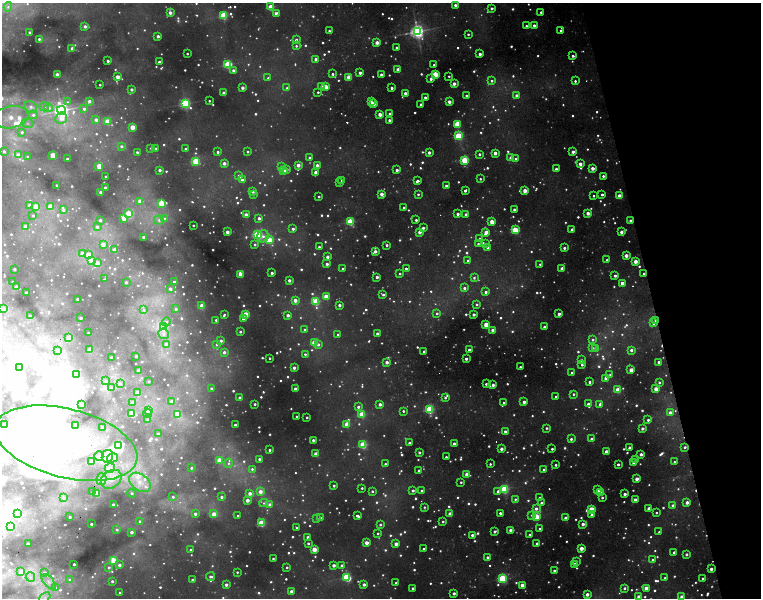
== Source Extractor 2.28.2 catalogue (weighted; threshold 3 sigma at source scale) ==
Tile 12 of 4 x 4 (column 4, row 3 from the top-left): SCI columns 4553-6069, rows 1323-2513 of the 6624 x 5249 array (HDU 1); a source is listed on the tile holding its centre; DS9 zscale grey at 2 x 2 block average (1 PNG px = mean of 2 x 2 image px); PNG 763 x 600 px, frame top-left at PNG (2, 3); each listed source drawn as its Kron ellipse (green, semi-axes under 4 px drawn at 4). Shown black and unused: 14% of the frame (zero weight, under 2 of 5 exposures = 10% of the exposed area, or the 3 px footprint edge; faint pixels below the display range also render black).
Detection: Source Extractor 2.28.2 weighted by HDU 2 'WHT'; one run over the whole footprint, this tile lists its part. Background 0.17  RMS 0.017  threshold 0.0756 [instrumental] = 3 sigma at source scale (4.5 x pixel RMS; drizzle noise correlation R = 1.50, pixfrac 1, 0.05/0.05 arcsec/px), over >= 5 px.
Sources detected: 1460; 203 too faint to see at this stretch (2 x 2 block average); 40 inside a brighter object's white glare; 2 cosmic-ray / hot-pixel residue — neither listed nor drawn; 4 coinciding with a brighter row at this scale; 32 inside a brighter listed object's ellipse — not listed separately; of the other 1179, all 500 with FLUX_AUTO >= 7.1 (the completeness limit of this list) listed and drawn (679 fainter detections not listed), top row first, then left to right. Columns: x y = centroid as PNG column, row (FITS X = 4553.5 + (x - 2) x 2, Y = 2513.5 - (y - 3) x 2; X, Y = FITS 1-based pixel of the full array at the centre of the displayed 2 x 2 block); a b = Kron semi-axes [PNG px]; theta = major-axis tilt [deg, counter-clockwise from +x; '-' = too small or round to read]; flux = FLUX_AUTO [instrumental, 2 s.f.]
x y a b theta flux
455 5 2 2 - 16
8 7 5 4 - 9.6
271 7 3 3 - 140
492 8 3 2 - 13
170 12 3 2 - 36
541 12 2 2 - 10
276 13 4 2 - 28
224 15 3 3 - 340
534 25 2 2 - 19
85 26 2 2 - 20
526 26 2 2 - 11
329 31 2 2 - 8
417 31 4 4 - 1400
561 31 2 2 - 8.3
29 32 2 2 - 9.4
468 34 2 2 - 7.6
158 36 2 2 - 25
39 39 2 2 - 13
296 40 2 2 - 18
377 42 2 2 - 50
296 46 3 3 - 8.3
396 47 2 2 - 11
72 48 2 2 - 26
187 54 2 2 - 7.2
480 54 2 2 - 30
573 56 3 2 - 15
316 59 2 2 - 19
108 61 2 2 - 16
159 62 2 2 - 15
228 64 3 3 - 340
434 65 2 2 - 7.5
398 69 2 2 - 47
234 71 4 2 - 29
360 73 2 2 - 26
333 74 2 2 - 10
381 74 2 2 - 22
435 74 3 3 - 190
57 75 2 2 - 66
449 76 2 2 - 7.3
118 77 3 2 - 53
349 77 2 2 - 93
268 78 3 2 - 7.8
431 79 2 2 - 18
492 81 2 2 - 10
575 81 2 2 - 10
454 84 3 2 - 35
100 85 2 2 - 7.3
322 87 2 2 - 26
326 87 2 2 - 89
242 88 2 2 - 28
287 88 3 2 - 9.8
392 88 2 2 - 17
131 89 2 2 - 19
318 92 2 2 - 8.4
224 93 2 2 - 44
405 93 2 2 - 41
516 95 2 2 - 26
466 96 2 2 - 9
425 97 2 2 - 21
89 101 3 2 - 24
209 101 2 2 - 7.6
68 102 4 4 - 7.2
371 102 2 2 - 11
449 102 2 2 - 39
185 103 3 3 - 620
374 103 2 2 - 55
421 104 2 2 - 18
31 107 7 5 -33 25
44 107 4 4 - 12
49 108 4 4 - 18
84 109 3 3 - 15
61 110 4 4 - 1400
380 114 2 2 - 59
390 114 2 2 - 26
33 115 4 4 - 14
11 117 18 11 11 130
61 118 6 5 - 46
96 120 3 3 - 27
389 120 2 2 - 15
107 121 3 3 - 110
28 123 6 4 -12 14
457 124 3 3 - 170
133 127 3 2 - 88
22 132 4 4 - 12
459 136 3 3 - 350
121 146 2 2 - 14
151 148 2 2 - 10
155 148 2 2 - 7.6
186 149 2 2 - 17
4 151 4 3 - 13
137 152 2 2 - 10
218 152 2 2 - 12
248 152 2 2 - 9.6
429 152 2 2 - 32
573 152 2 2 - 24
495 153 2 2 - 41
479 154 2 2 - 13
18 155 3 3 - 37
53 155 3 2 - 190
28 157 2 2 - 9.6
310 158 2 2 - 16
511 158 3 2 - 65
68 159 4 2 - 15
516 159 3 2 - 10
465 160 3 3 - 250
196 161 3 3 - 200
224 163 2 2 - 34
580 164 2 2 - 37
298 165 2 2 - 47
317 165 2 2 - 32
99 166 4 2 - 71
281 167 3 3 - 15
593 168 2 2 - 39
287 169 3 3 - 11
556 169 2 2 - 21
160 170 2 2 - 23
397 170 2 2 - 18
283 171 3 2 - 73
316 172 2 2 - 49
105 176 2 2 - 7.2
239 176 2 2 - 28
603 176 2 2 - 12
480 179 2 2 - 7.3
242 180 2 2 - 18
342 181 2 2 - 7.6
417 181 3 2 - 19
340 183 2 2 - 14
56 185 2 2 - 8.5
446 186 2 2 - 11
105 188 2 2 - 23
253 191 2 2 - 19
465 191 2 2 - 16
525 191 2 2 - 66
100 192 2 2 - 13
381 194 3 2 - 46
418 194 2 2 - 8.5
602 194 2 2 - 13
253 195 2 2 - 7.5
594 196 2 2 - 7.9
620 196 2 2 - 91
319 197 2 2 - 8.4
140 201 3 2 - 59
161 203 3 3 - 120
29 205 3 3 - 22
36 206 3 3 - 87
50 206 3 3 - 70
404 207 2 2 - 7.8
63 210 4 3 - 11
514 210 2 2 - 19
588 213 2 2 - 41
129 214 3 3 - 320
458 214 2 2 - 21
466 214 2 2 - 29
33 215 3 3 - 9.9
246 215 2 2 - 63
124 218 3 3 - 110
164 218 4 4 - 9.1
259 218 2 2 - 20
100 220 3 2 - 15
159 220 5 4 - 17
416 220 2 2 - 14
631 221 2 2 - 24
350 222 3 3 - 280
492 222 2 2 - 92
193 225 2 2 - 7.2
25 226 3 3 - 24
97 227 3 3 - 14
423 228 2 2 - 16
293 229 2 2 - 17
515 230 3 3 - 270
572 230 2 2 - 19
227 232 2 2 - 41
419 232 2 2 - 34
486 232 3 2 - 54
621 232 2 2 - 30
257 235 3 3 - 510
263 236 6 5 - 22
143 237 2 2 - 15
480 239 2 2 - 8.6
269 240 3 3 - 230
103 244 3 2 - 36
478 244 2 2 - 7.3
486 244 3 3 - 7.8
255 245 3 2 - 9.1
387 245 3 2 - 9.1
319 247 2 2 - 8.9
488 247 2 2 - 31
564 248 2 2 - 14
115 250 3 2 - 77
375 251 2 2 - 30
82 254 2 2 - 42
88 255 3 2 - 73
626 255 2 2 - 40
327 257 2 2 - 26
468 260 2 2 - 8.3
607 260 2 2 - 9.2
92 261 3 3 - 220
635 261 3 2 - 58
98 263 2 2 - 43
327 264 2 2 - 19
540 264 2 2 - 7.8
406 268 2 2 - 13
14 269 2 2 - 13
343 269 2 2 - 12
562 269 2 2 - 51
272 273 2 2 - 18
240 274 3 2 - 77
400 274 2 2 - 7.6
644 274 2 2 - 18
615 276 2 2 - 17
377 277 2 2 - 19
474 278 3 3 - 8.1
105 279 3 2 - 9.1
289 280 2 2 - 27
13 282 2 2 - 12
126 282 2 2 - 11
174 282 3 2 - 14
622 283 2 2 - 33
16 286 2 2 - 16
464 288 2 2 - 15
170 289 3 3 - 20
486 292 2 2 - 15
27 293 2 2 - 22
383 294 3 2 - 12
326 297 3 3 - 120
77 299 2 2 - 10
295 300 2 2 - 42
316 301 3 3 - 260
477 304 2 2 - 11
339 305 2 2 - 22
202 306 3 2 - 95
2 308 2 2 - 55
176 309 2 2 - 10
144 310 4 3 - 9
437 313 2 2 - 9.8
246 314 3 3 - 120
474 314 2 2 - 22
559 314 2 2 - 27
224 315 3 2 - 8.5
288 315 2 2 - 26
30 316 2 2 - 7.3
81 318 2 2 - 18
243 319 2 2 - 12
216 320 2 2 - 9.3
655 320 2 2 - 10
166 322 4 4 - 9.7
653 323 3 3 - 20
486 325 3 2 - 110
163 327 3 3 - 190
544 327 2 2 - 25
305 329 2 2 - 7.8
493 330 2 2 - 40
240 332 2 2 - 12
88 333 2 2 - 7.8
164 334 5 5 - 16
377 334 2 2 - 21
338 335 2 2 - 10
69 338 3 3 - 62
593 340 3 3 - 12
221 341 2 2 - 18
314 343 3 3 - 160
166 344 3 3 - 19
318 344 3 3 - 15
216 345 3 3 - 7.3
593 348 3 3 - 7.5
596 348 2 2 - 36
89 350 3 2 - 63
469 350 2 2 - 18
631 350 3 2 - 17
58 351 3 3 - 7.7
424 351 2 2 - 7.3
224 352 2 2 - 21
305 354 3 2 - 8.7
136 356 2 2 - 12
111 357 2 2 - 10
270 358 2 2 - 7.2
466 359 2 2 - 20
581 360 2 2 - 11
387 362 2 2 - 27
659 362 2 2 - 19
582 365 2 2 - 9.5
19 367 3 3 - 150
520 367 2 2 - 13
294 368 2 2 - 26
631 370 2 2 - 52
139 371 2 2 - 61
572 373 2 2 - 9.3
610 374 3 3 - 7.5
77 375 4 3 - 10
606 378 2 2 - 58
106 381 3 3 - 12
149 381 2 2 - 8.2
589 382 2 2 - 12
659 382 3 2 - 9.5
120 383 4 4 - 9.8
486 384 2 2 - 11
493 385 2 2 - 21
111 388 3 2 - 18
212 388 3 2 - 13
295 389 2 2 - 30
656 389 2 2 - 77
618 390 3 3 - 140
138 393 3 2 - 110
573 394 3 3 - 8.3
240 397 2 2 - 17
556 397 2 2 - 9.1
445 398 3 3 - 8.9
171 401 3 3 - 16
133 402 3 3 - 13
524 402 2 2 - 29
504 403 2 2 - 7.9
255 404 2 2 - 8.9
380 404 2 2 - 25
588 404 2 2 - 26
81 405 2 2 - 8.6
600 405 4 2 - 15
358 407 2 2 - 16
149 410 3 3 - 32
429 410 3 3 - 460
403 411 3 2 - 7.9
670 412 3 3 - 29
132 414 3 3 - 250
147 414 4 4 - 9.6
177 414 3 3 - 220
362 414 3 3 - 190
297 416 2 2 - 9.7
307 417 2 2 - 9.2
148 420 2 2 - 19
648 420 3 2 - 13
5 424 2 2 - 21
347 424 3 3 - 120
76 425 2 2 - 19
235 425 2 2 - 9.6
103 427 2 2 - 12
546 428 2 2 - 8.3
642 428 2 2 - 22
505 431 2 2 - 17
158 434 2 2 - 16
571 439 3 2 - 13
592 439 2 2 - 21
313 440 2 2 - 15
66 443 73 34 -14 450
409 443 2 2 - 18
454 443 2 2 - 18
363 445 3 3 - 290
118 446 4 3 - 580
685 447 2 2 - 9.7
629 448 2 2 - 24
501 449 2 2 - 25
552 449 2 2 - 10
269 450 2 2 - 13
606 451 2 2 - 32
419 453 2 2 - 13
316 454 2 2 - 68
641 454 2 2 - 23
99 456 4 4 - 10
107 456 6 5 - 20
446 457 2 2 - 7.1
112 458 5 4 - 21
259 459 2 2 - 11
219 460 3 3 - 83
636 460 2 2 - 24
91 461 2 2 - 25
674 462 2 2 - 7.4
228 463 4 4 - 11
634 463 2 2 - 58
385 464 2 2 - 11
490 464 2 2 - 7.6
618 464 2 2 - 15
556 465 2 2 - 9.4
110 468 5 5 - 16
191 468 2 2 - 9.2
252 469 3 3 - 8.3
419 470 2 2 - 20
544 470 2 2 - 20
467 474 3 2 - 63
101 479 6 5 - 16
111 479 11 8 36 49
637 479 2 2 - 39
140 482 12 8 -38 57
461 482 2 2 - 7.1
334 486 2 2 - 10
362 488 2 2 - 7.4
504 489 3 3 - 350
413 490 2 2 - 15
597 490 2 2 - 30
372 491 2 2 - 8.9
422 491 2 2 - 18
498 491 3 3 - 16
93 492 2 2 - 9.2
260 492 3 3 - 39
601 492 3 3 - 180
97 493 3 3 - 190
132 493 4 3 - 8.5
250 493 3 2 - 35
625 494 2 2 - 25
173 497 3 3 - 8.9
221 497 2 2 - 13
64 498 3 3 - 8.2
539 498 2 2 - 7.1
602 498 2 2 - 9
515 499 3 2 - 7.7
247 500 2 2 - 41
635 500 2 2 - 43
687 502 2 2 - 33
264 503 4 3 - 8.5
541 503 2 2 - 13
270 504 3 2 - 31
113 505 2 2 - 23
673 505 3 2 - 16
424 507 2 2 - 7.1
649 508 2 2 - 32
536 509 3 3 - 20
591 509 3 3 - 160
500 513 3 2 - 12
656 513 2 2 - 7.3
17 514 4 4 - 19
195 514 2 2 - 18
214 514 3 2 - 68
450 514 3 2 - 49
532 515 3 3 - 11
592 515 2 2 - 27
238 516 2 2 - 8.2
357 516 2 2 - 15
536 516 3 3 - 180
70 517 2 2 - 7.7
317 518 3 3 - 9.1
320 518 2 2 - 9.7
565 518 2 2 - 16
140 521 3 2 - 9.3
443 522 2 2 - 8.4
261 523 3 3 - 260
91 524 2 2 - 12
583 524 2 2 - 28
380 525 2 2 - 10
11 526 3 3 - 44
297 528 2 2 - 7.9
540 529 2 2 - 7.3
117 530 3 3 - 9
511 530 3 2 - 50
495 531 2 2 - 16
131 532 2 2 - 21
659 532 2 2 - 7.4
378 533 2 2 - 8.6
472 535 2 2 - 16
530 535 2 2 - 12
308 537 2 2 - 33
28 543 2 2 - 7.7
308 543 2 2 - 11
366 543 2 2 - 49
537 543 2 2 - 14
396 544 2 2 - 39
581 548 2 2 - 55
314 549 3 3 - 84
424 549 2 2 - 12
190 550 2 2 - 8.1
674 552 2 2 - 11
686 554 2 2 - 14
487 557 2 2 - 13
273 558 2 2 - 7.2
653 560 3 3 - 14
114 561 3 3 - 180
576 561 3 2 - 7.6
74 564 2 2 - 11
574 564 2 2 - 19
119 565 2 2 - 21
334 565 2 2 - 30
342 565 2 2 - 19
109 567 2 2 - 12
287 567 2 2 - 7.8
711 569 2 2 - 25
21 571 3 2 - 33
554 571 2 2 - 12
237 572 2 2 - 7.2
44 573 3 3 - 18
30 577 4 4 - 11
211 577 4 3 - 16
346 577 3 3 - 340
665 578 2 2 - 9.6
703 578 2 2 - 7.8
502 579 3 3 - 460
70 580 3 2 - 16
192 580 2 2 - 16
112 581 2 2 - 12
49 582 9 5 -48 17
396 583 2 2 - 8.8
364 584 2 2 - 25
226 585 2 2 - 23
522 585 3 2 - 43
55 588 3 3 - 12
412 588 2 2 - 9.3
624 588 3 2 - 9.2
646 588 3 2 - 64
291 591 2 2 - 26
120 593 2 2 - 14
454 593 2 2 - 22
587 594 2 2 - 36
45 597 6 4 43 11
639 597 2 2 - 61
682 597 2 2 - 60
Overlapping masked pixels (flux is a lower limit): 5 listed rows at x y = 631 221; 406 268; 644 274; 655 320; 685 447
Isophote crosses this tile's border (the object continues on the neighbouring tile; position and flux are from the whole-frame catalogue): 4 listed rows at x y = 2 308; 66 443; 639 597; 682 597